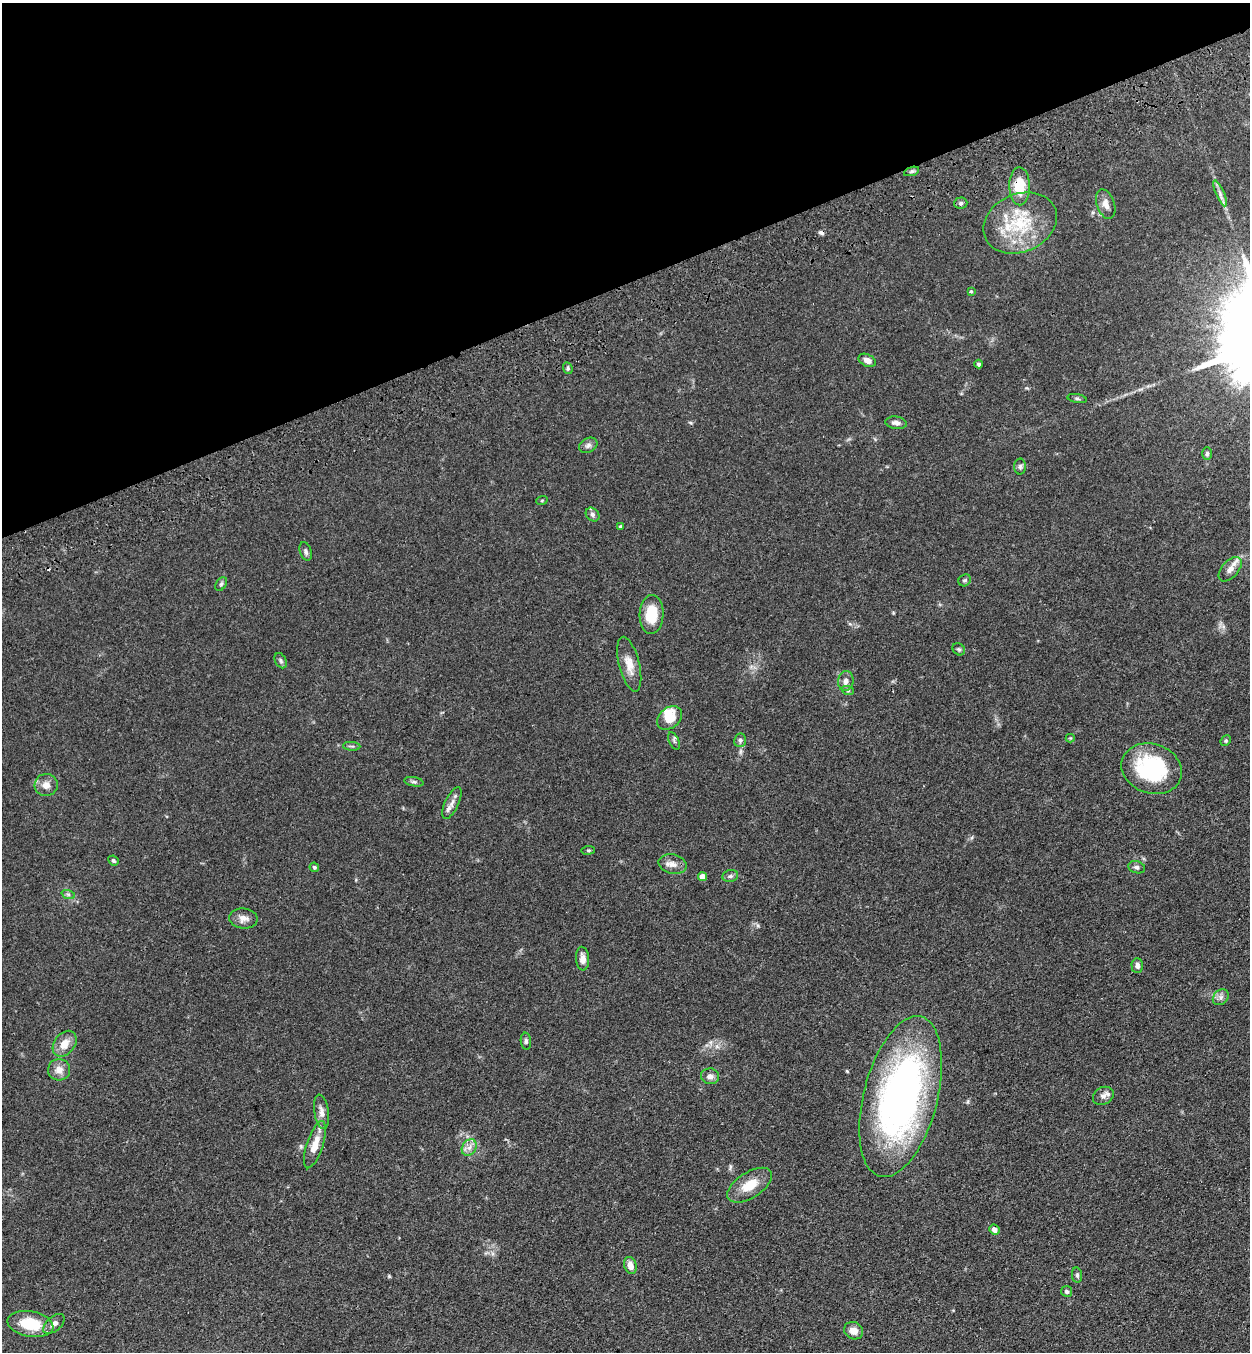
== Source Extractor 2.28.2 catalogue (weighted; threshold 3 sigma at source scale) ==
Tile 3 of 4 x 4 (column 3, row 1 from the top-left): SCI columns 2699-3946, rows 4166-5515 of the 5522 x 5630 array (HDU 1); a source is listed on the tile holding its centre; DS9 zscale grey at full resolution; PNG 1252 x 1354 px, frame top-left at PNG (2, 3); each listed source drawn as its Kron ellipse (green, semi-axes under 4 px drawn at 4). Shown black and unused: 21% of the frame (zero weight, under 3 of 4 exposures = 6% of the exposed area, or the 3 px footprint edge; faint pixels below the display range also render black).
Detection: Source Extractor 2.28.2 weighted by HDU 2 'WHT'; one run over the whole footprint, this tile lists its part. Background 0.0704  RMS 0.0041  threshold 0.0184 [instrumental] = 3 sigma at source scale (4.5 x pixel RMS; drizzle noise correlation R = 1.50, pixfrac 1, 0.05/0.05 arcsec/px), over >= 5 px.
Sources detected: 70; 1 inside a brighter object's white glare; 2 cosmic-ray / hot-pixel residue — neither listed nor drawn; the other 67 listed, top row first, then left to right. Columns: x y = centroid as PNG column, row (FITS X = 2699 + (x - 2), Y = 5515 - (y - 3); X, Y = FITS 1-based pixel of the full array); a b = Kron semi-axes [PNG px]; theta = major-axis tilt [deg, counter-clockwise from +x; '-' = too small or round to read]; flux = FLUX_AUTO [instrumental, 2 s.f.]
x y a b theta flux
912 171 8 3 19 0.72
1019 186 19 10 -89 11
1220 193 14 4 -67 1.7
961 203 6 5 - 0.85
1106 204 15 9 -71 2.6
1020 223 38 29 23 24
971 291 3 3 - 0.67
867 360 9 6 -27 2.2
979 364 4 4 - 0.71
568 368 6 4 -71 0.63
1077 399 10 4 -11 0.72
896 423 11 6 -9 1.6
588 445 9 7 29 1.3
1207 454 6 5 - 0.8
1020 467 8 6 89 0.92
542 500 6 3 20 0.41
593 515 7 6 - 1.2
621 527 4 4 - 0.88
306 551 9 5 -71 1.1
1230 569 14 8 48 2.9
965 580 6 5 - 0.8
221 584 7 5 59 0.72
652 614 19 12 87 11
959 649 7 5 -41 0.7
281 661 8 5 -61 0.89
629 664 28 10 -76 5.3
846 681 10 7 81 2
848 691 6 4 -19 0.57
669 718 14 10 38 7.3
1070 738 4 4 - 0.38
740 740 7 6 - 0.92
674 741 9 4 -66 0.86
1226 741 5 4 - 0.53
352 746 8 3 -4 0.64
1152 769 31 24 -19 36
414 782 10 4 -11 0.85
46 785 11 11 - 3
452 803 17 7 65 2.5
588 850 7 3 8 0.48
113 860 5 4 - 0.8
672 864 14 9 -13 3
314 867 5 4 - 0.65
1137 867 8 6 -16 1.2
730 876 8 6 16 1.1
702 877 4 4 - 4.2
68 894 7 4 -19 0.83
243 918 14 10 -6 2.7
583 959 12 6 -86 2.3
1137 966 7 6 - 1.4
1221 997 9 7 47 1.5
526 1041 8 5 -83 0.91
65 1044 14 10 52 4.8
59 1070 11 10 - 3.3
710 1076 9 8 - 2.1
1103 1096 11 8 29 1.9
901 1097 82 37 76 170
321 1112 17 7 -81 2.6
315 1145 24 8 72 5.9
469 1148 9 6 54 2
749 1185 25 12 33 8.4
994 1229 5 5 - 2
630 1265 8 6 -70 3.4
1077 1275 7 5 -81 0.81
1066 1291 5 5 - 0.99
30 1324 23 13 -10 13
54 1324 13 7 41 2
853 1331 10 8 -30 3.4
Overlapping masked pixels (flux is a lower limit): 1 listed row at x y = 1019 186